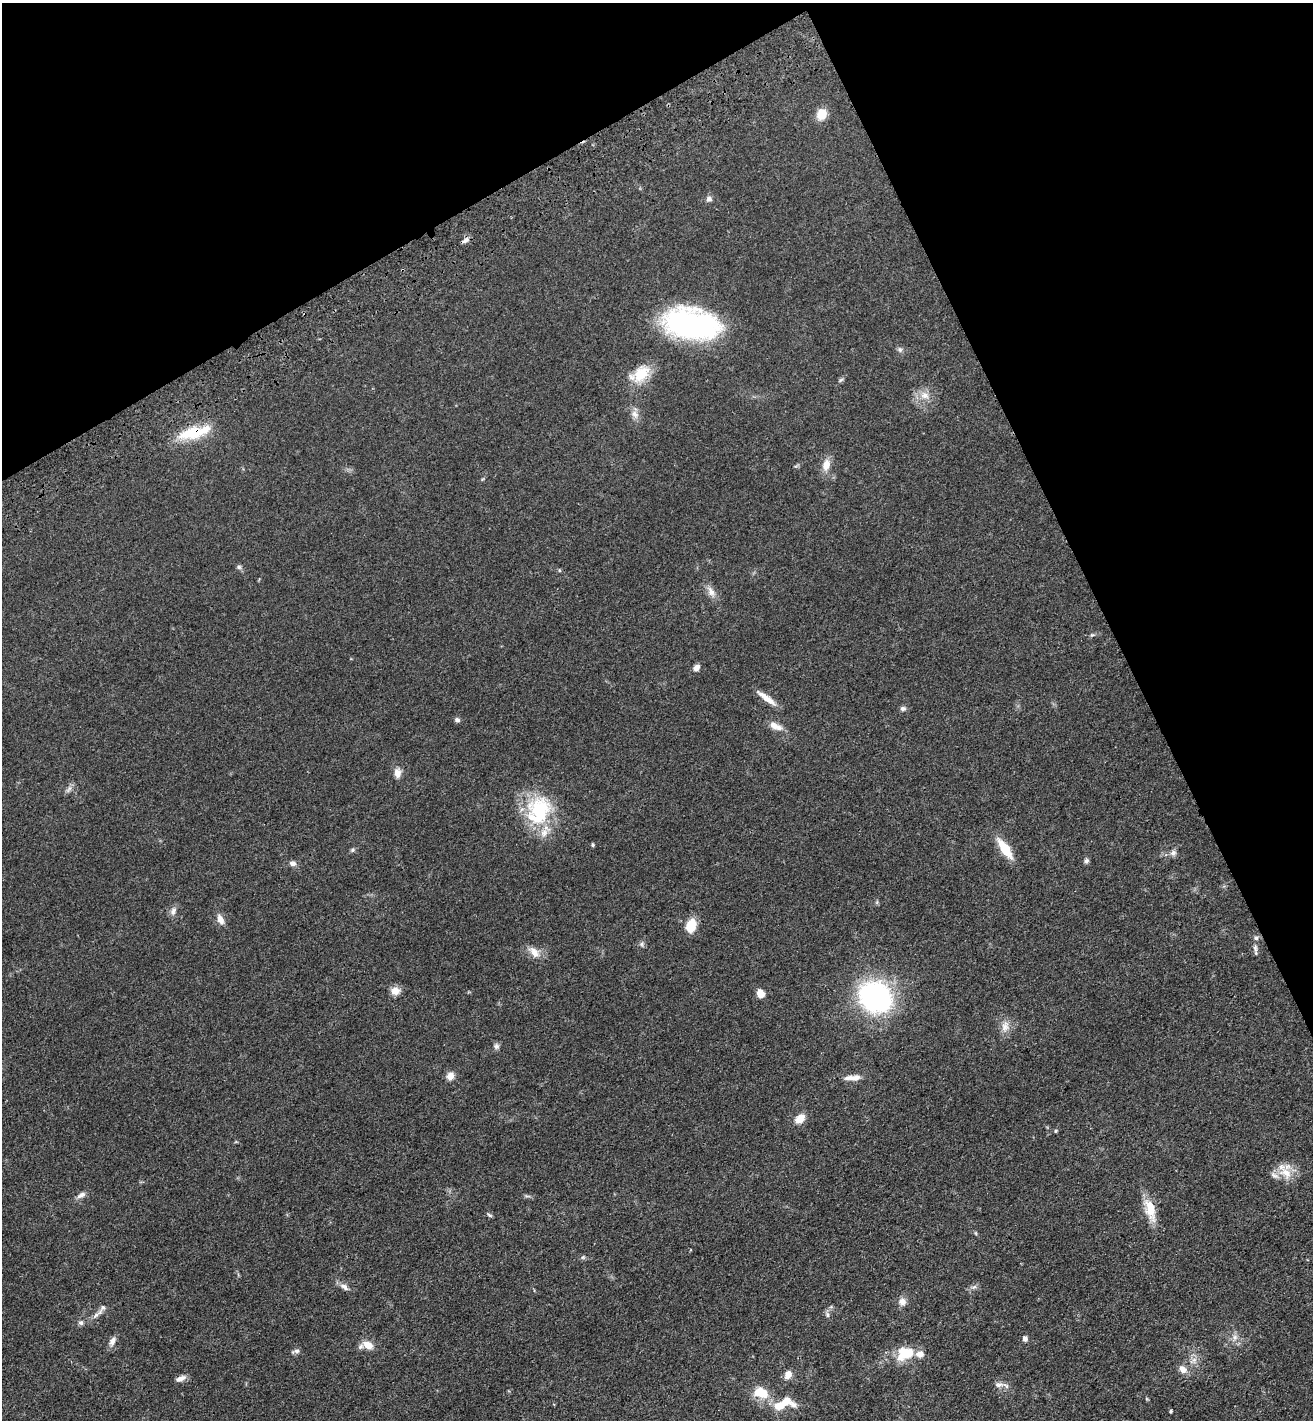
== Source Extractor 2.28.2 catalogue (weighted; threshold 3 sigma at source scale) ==
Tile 3 of 4 x 4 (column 3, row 1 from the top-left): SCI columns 2975-4285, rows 4366-5783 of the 5817 x 5892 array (HDU 1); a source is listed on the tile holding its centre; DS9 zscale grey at full resolution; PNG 1315 x 1422 px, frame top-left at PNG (2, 3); no overlay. Shown black and unused: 25% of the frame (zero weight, under 3 of 4 exposures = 6% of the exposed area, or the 3 px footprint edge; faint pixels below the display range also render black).
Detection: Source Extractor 2.28.2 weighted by HDU 2 'WHT'; one run over the whole footprint, this tile lists its part. Background 0.0553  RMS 0.0058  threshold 0.0261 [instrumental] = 3 sigma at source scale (4.5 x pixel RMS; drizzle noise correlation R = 1.50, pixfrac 1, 0.05/0.05 arcsec/px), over >= 5 px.
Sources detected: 78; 9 inside a brighter listed object's ellipse — not listed separately; the other 69 listed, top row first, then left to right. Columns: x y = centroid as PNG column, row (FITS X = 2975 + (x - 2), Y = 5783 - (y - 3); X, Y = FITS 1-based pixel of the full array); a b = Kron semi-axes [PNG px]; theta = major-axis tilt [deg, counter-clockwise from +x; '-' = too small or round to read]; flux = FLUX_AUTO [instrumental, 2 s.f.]
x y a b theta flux
821 114 11 10 - 8.7
709 199 7 7 - 1.9
465 240 10 5 42 2
691 324 57 30 -10 100
900 350 8 6 -58 1.5
641 374 25 17 53 15
841 380 7 5 31 0.99
925 395 13 10 -13 5.3
635 414 12 9 -54 3.6
194 432 38 13 14 23
826 465 17 10 74 5.7
239 567 7 6 - 1.3
559 570 5 4 - 0.68
711 592 16 9 -65 4.1
696 667 8 7 - 2.6
766 698 28 6 -36 6.3
903 708 7 6 - 1.6
457 720 7 6 - 1.5
775 726 20 8 -25 5.1
397 773 11 8 -89 4.1
69 789 12 5 57 2
539 812 40 33 -88 41
593 845 4 4 - 0.85
1005 849 23 9 -56 15
352 850 6 5 - 1
1173 853 9 7 27 2.2
1086 861 7 6 - 1.4
293 864 8 6 -12 2.1
173 911 11 7 71 2.7
220 919 14 7 -69 4.1
691 926 13 9 74 12
642 944 7 4 90 1.1
1255 948 11 6 -89 1.9
534 952 18 10 -48 5.5
395 991 10 10 - 4.9
760 993 9 7 -57 5.2
875 997 28 23 -36 120
1005 1027 16 10 72 5
496 1046 8 8 - 1.7
450 1076 10 8 67 4.4
852 1078 20 6 -3 5
800 1119 13 9 38 5.7
1055 1131 5 3 - 0.59
1285 1173 21 14 -41 9.9
81 1195 13 6 30 2.6
1150 1209 31 12 -74 12
489 1215 8 4 -28 0.9
975 1233 6 4 -70 0.64
583 1257 6 5 - 0.97
344 1287 13 7 -33 2.9
974 1287 9 4 13 1.4
902 1302 9 8 - 3.4
102 1309 20 6 56 2.9
827 1315 7 5 -70 1.4
81 1323 7 6 - 1.4
1235 1337 9 7 -89 2.6
1025 1339 6 5 - 2.1
112 1341 14 7 64 3
368 1345 13 9 -28 5.6
296 1351 11 5 15 1.6
905 1353 21 15 21 17
1183 1369 10 8 -43 4.3
788 1375 9 8 - 4.4
181 1378 12 6 21 3.2
999 1385 14 7 0 2.8
761 1393 19 12 -17 13
787 1401 12 9 49 5.2
778 1406 10 9 - 5.3
1171 1411 4 4 - 0.76
Overlapping masked pixels (flux is a lower limit): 1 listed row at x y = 194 432